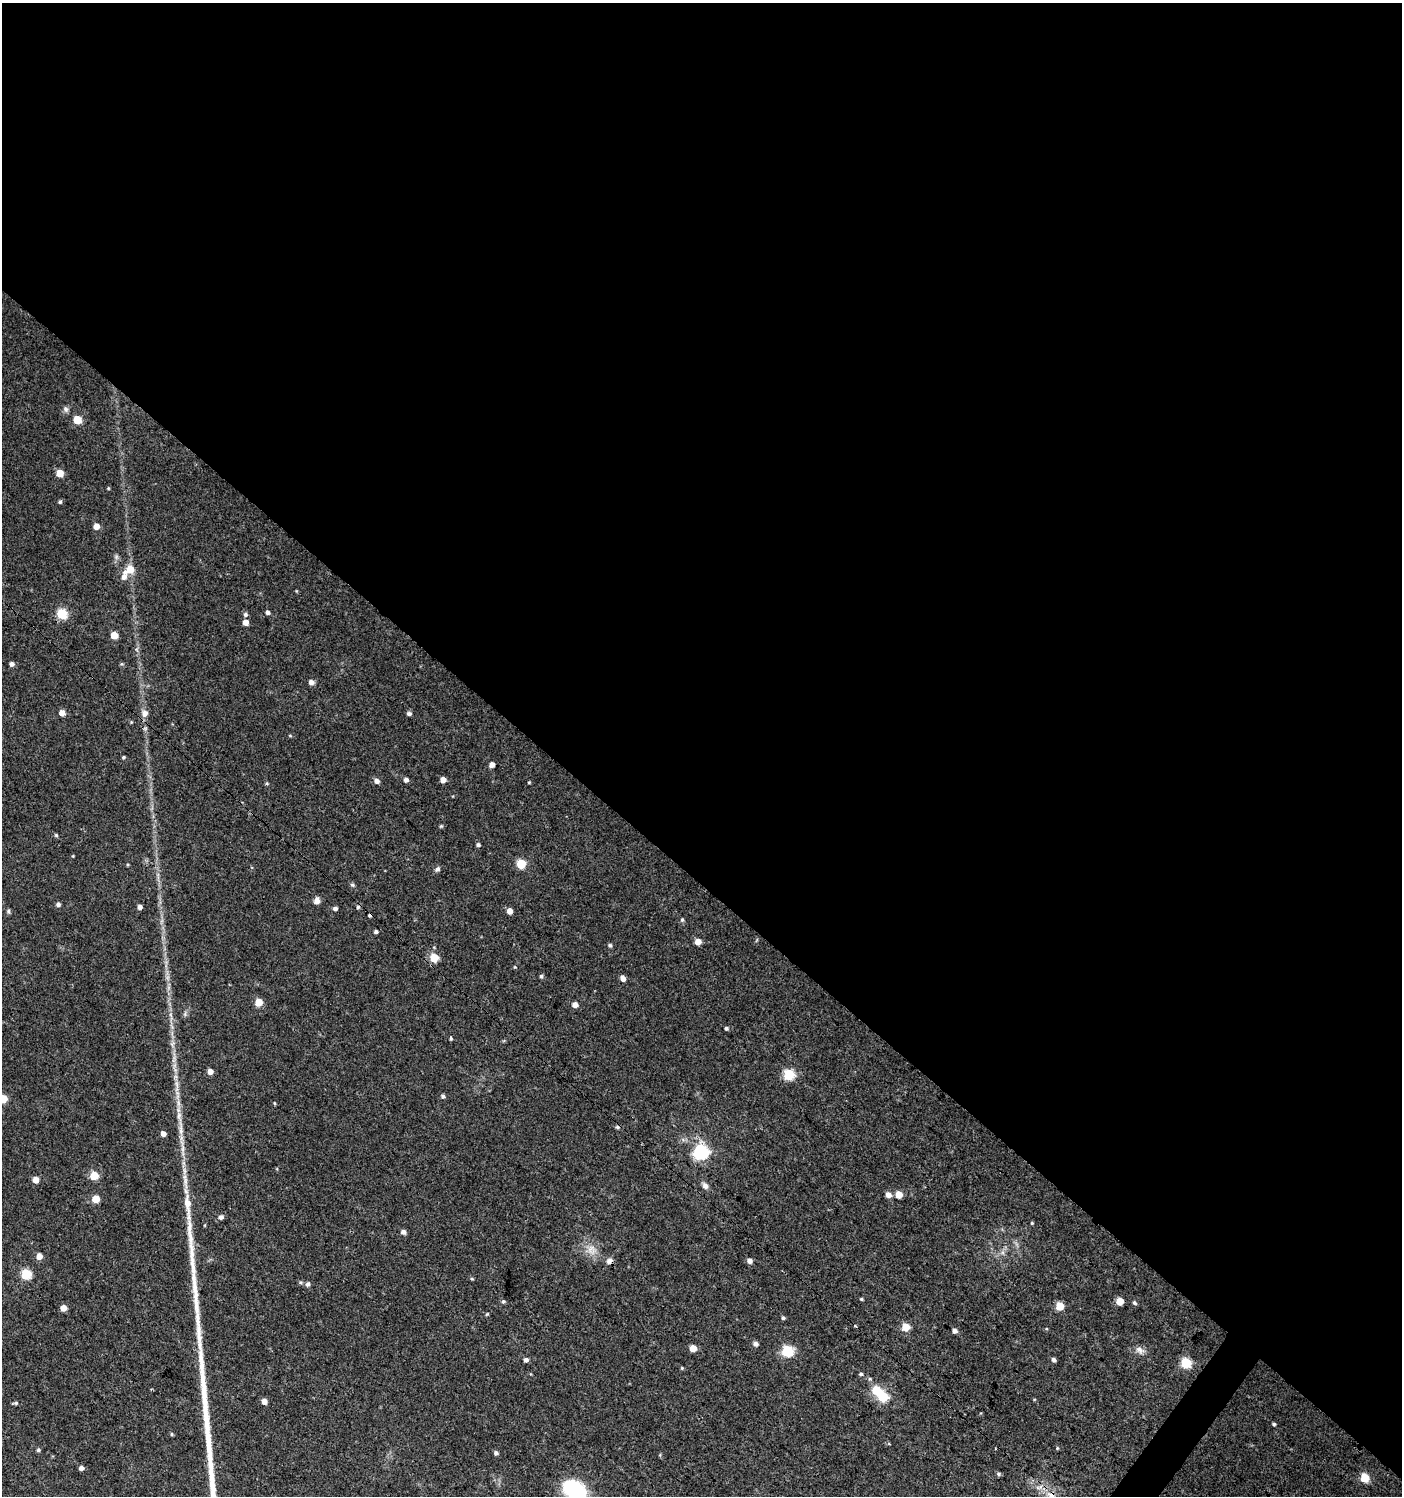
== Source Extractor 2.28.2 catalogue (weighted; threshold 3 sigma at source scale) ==
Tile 3 of 4 x 4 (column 3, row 1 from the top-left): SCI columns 2974-4373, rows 4488-5981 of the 6014 x 5981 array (HDU 1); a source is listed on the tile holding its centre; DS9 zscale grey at full resolution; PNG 1404 x 1498 px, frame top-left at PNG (2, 3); no overlay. Shown black and unused: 59% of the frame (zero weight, under 3 of 4 exposures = <1% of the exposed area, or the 3 px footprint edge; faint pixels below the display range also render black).
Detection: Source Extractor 2.28.2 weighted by HDU 2 'WHT'; one run over the whole footprint, this tile lists its part. Background 0.0243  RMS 0.0041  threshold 0.0183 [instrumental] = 3 sigma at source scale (4.5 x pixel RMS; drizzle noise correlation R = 1.50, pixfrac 1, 0.0396/0.0396 arcsec/px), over >= 5 px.
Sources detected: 117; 1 inside a brighter object's white glare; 4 cosmic-ray / hot-pixel residue — not listed; the other 112 listed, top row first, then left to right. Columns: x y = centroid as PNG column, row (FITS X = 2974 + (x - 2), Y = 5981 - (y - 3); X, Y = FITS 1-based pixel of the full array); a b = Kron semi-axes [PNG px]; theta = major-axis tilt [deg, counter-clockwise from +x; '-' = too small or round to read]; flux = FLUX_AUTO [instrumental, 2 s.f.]
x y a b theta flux
66 409 8 7 - 1.2
77 420 5 5 - 12
60 473 5 5 - 7.5
108 488 5 3 - 0.37
60 502 5 4 - 0.68
96 526 5 5 - 3.9
116 557 7 6 - 0.97
130 569 8 6 32 7.9
124 577 9 7 73 2
267 612 5 5 - 1.1
62 613 6 5 - 23
245 614 6 5 - 1
245 622 5 5 - 3
114 635 5 5 - 7.2
12 664 5 5 - 1.2
122 664 5 5 - 0.53
311 682 6 6 - 1.7
62 713 5 5 - 3
145 713 7 7 - 2.6
409 714 5 5 - 1.1
290 736 5 3 - 0.36
124 757 4 3 - 0.59
492 765 5 4 - 2.6
406 780 5 5 - 1.5
443 780 5 4 - 3.1
377 781 6 5 - 1.9
529 782 4 3 - 0.36
441 826 4 4 - 0.47
56 835 5 4 - 0.5
478 845 5 4 - 0.78
73 856 4 3 - 0.31
521 864 6 5 - 17
437 869 7 6 - 0.99
352 885 6 5 - 0.67
317 900 8 6 81 2
58 904 5 5 - 1.1
140 907 4 4 - 1.8
335 908 4 4 - 1.2
8 911 6 5 - 0.7
509 911 5 4 - 3.1
682 920 6 4 75 0.68
376 932 4 4 - 0.89
698 942 5 5 - 3.7
610 945 5 5 - 0.76
434 958 5 5 - 14
541 976 5 5 - 0.71
623 978 5 4 - 2.8
258 1002 5 5 - 8.4
575 1005 5 5 - 2.5
185 1014 8 3 85 0.72
726 1028 4 4 - 0.66
451 1038 5 3 - 0.49
174 1059 13 4 80 1.6
210 1072 5 5 - 3.1
789 1075 6 6 - 29
177 1093 9 4 -76 1.4
443 1096 5 5 - 0.92
3 1099 5 5 - 12
274 1103 5 3 - 0.39
181 1128 31 6 -87 5.5
163 1133 4 4 - 2.3
701 1152 7 6 - 84
94 1176 5 5 - 12
36 1180 5 5 - 3.8
185 1181 26 5 -87 4.3
705 1186 10 7 -54 1.6
899 1194 5 5 - 5.7
888 1195 6 6 - 2.2
96 1199 5 5 - 7.9
221 1217 6 5 - 1.3
1032 1223 4 4 - 0.39
403 1232 5 4 - 1.7
591 1249 14 13 - 4.6
39 1256 5 5 - 3.5
609 1261 8 7 - 1.7
749 1261 6 5 - 1.7
26 1274 6 5 - 25
472 1279 5 4 - 0.45
300 1282 5 4 - 0.55
308 1284 6 5 - 1.1
861 1299 4 3 - 0.49
503 1301 5 5 - 0.65
1120 1301 5 5 - 8.1
1134 1303 5 5 - 0.77
1060 1306 5 5 - 11
63 1308 5 4 - 4.1
487 1314 6 3 44 0.41
783 1318 5 4 - 0.62
906 1327 5 5 - 9.7
954 1331 5 5 - 1.7
756 1344 6 5 - 1.5
693 1348 5 5 - 6.3
1140 1350 13 8 -34 2.3
787 1351 6 6 - 35
526 1360 5 5 - 1.3
1053 1360 5 4 - 1.1
1186 1363 5 5 - 26
682 1368 4 4 - 0.4
861 1374 5 4 - 0.6
883 1397 6 6 - 23
264 1401 5 4 - 2.7
16 1403 7 5 1 0.72
1274 1424 4 4 - 0.57
171 1434 5 3 - 0.45
1057 1448 5 3 - 0.38
38 1450 5 5 - 0.7
496 1453 5 5 - 1
81 1468 5 4 - 1.5
998 1474 6 5 - 0.72
1365 1478 5 5 - 15
573 1489 23 15 -31 36
1051 1496 12 8 -42 3.3
Overlapping masked pixels (flux is a lower limit): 2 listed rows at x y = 609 1261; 1051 1496
Isophote crosses this tile's border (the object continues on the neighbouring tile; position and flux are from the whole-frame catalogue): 3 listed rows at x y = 3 1099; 573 1489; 1051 1496